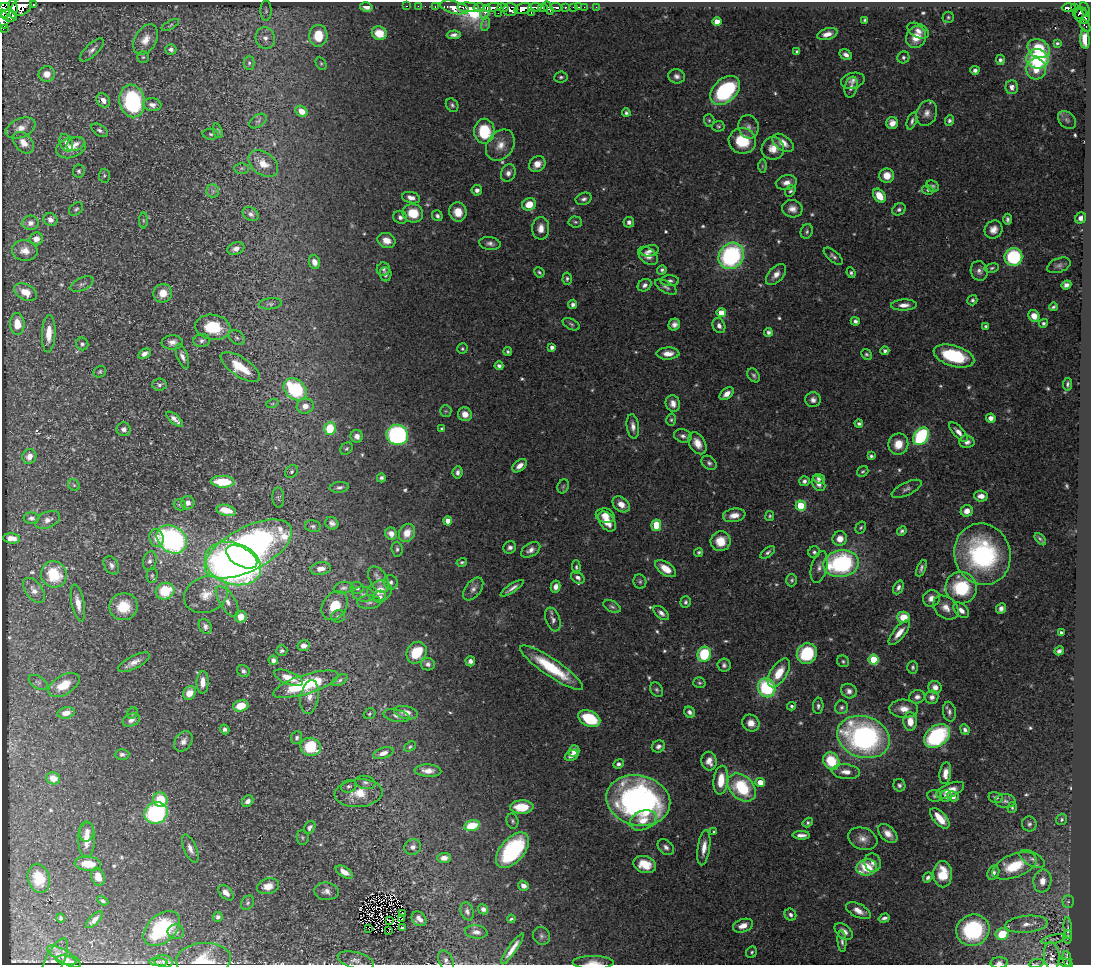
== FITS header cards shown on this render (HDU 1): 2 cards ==
NAXIS1  =                 1089
NAXIS2  =                  963

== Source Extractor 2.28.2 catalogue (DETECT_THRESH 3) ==
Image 1089 x 963 px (HDU 1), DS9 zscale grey, 1 PNG px = 1 image px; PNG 1093 x 967 px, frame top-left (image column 1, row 963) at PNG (2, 2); each listed source drawn as its Kron ellipse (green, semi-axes under 4 px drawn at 4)
Background 0.504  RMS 0.02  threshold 0.0592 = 3 sigma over >= 5 px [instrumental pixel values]
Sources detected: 606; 4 with non-positive FLUX_AUTO (blend fragments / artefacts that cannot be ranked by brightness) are neither listed nor drawn; of the other 602, the 500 brightest by FLUX_AUTO listed and drawn (102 fainter detections omitted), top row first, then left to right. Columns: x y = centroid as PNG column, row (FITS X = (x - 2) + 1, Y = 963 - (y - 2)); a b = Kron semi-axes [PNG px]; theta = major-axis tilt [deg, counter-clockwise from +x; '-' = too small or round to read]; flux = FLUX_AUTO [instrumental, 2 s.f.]
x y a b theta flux
34 4 3 3 - 69
22 6 11 8 37 790
406 6 3 2 - 9.9
418 6 2 2 - 6.3
435 6 3 3 - 17
366 7 6 4 -14 7
454 7 15 6 -14 850
468 7 11 4 -2 610
492 7 9 4 9 290
503 7 5 3 - 170
535 7 7 3 7 19
556 7 6 3 -2 110
565 7 3 3 - 75
574 7 3 3 - 17
579 7 3 2 - 3.1
584 7 2 2 - 6.6
596 7 2 2 - 6.5
1074 7 3 3 - 38
479 8 6 3 -3 39
543 8 5 4 - 270
548 8 7 3 -62 140
1069 8 7 3 3 130
13 9 10 4 -90 460
510 9 7 6 - 270
523 9 9 5 14 620
1085 9 8 4 -68 250
4 11 8 6 77 510
266 11 10 5 90 4.4
485 12 7 3 58 120
498 13 2 2 - 36
531 13 3 3 - 41
1080 13 7 5 16 180
9 16 8 6 -19 510
1082 16 8 6 -40 160
948 17 6 5 - 2.3
3 19 9 5 -80 260
865 20 4 3 - 2.5
717 22 4 4 - 18
486 24 7 4 72 2.5
170 25 10 4 29 2.7
1085 26 7 3 -55 29
3 28 3 2 - 31
918 31 11 7 -27 9.3
379 33 7 6 - 22
827 34 10 5 15 10
454 35 7 3 4 4.9
318 36 11 9 85 50
916 37 11 9 60 25
265 38 11 9 -76 12
1085 39 9 4 -86 26
146 40 16 11 60 17
1057 43 3 3 - 2.4
171 49 5 5 - 4.2
1039 49 12 9 -29 38
92 50 15 6 43 6.5
796 52 4 3 - 2.3
846 55 6 5 - 6.2
143 57 6 6 - 2.7
903 57 6 6 - 3.8
1038 59 11 9 -7 120
1000 60 5 4 - 4.5
249 63 7 5 90 3.6
321 63 7 5 -63 2.5
1036 69 10 10 - 20
975 70 4 4 - 5.5
47 74 8 7 - 13
677 76 8 7 - 6
561 77 7 5 7 3.1
853 81 12 7 14 8.3
851 87 10 6 76 6.1
1012 87 7 6 - 8.2
725 90 17 11 43 160
103 100 8 6 -48 10
132 101 16 12 -79 160
152 105 9 6 -8 7.3
452 105 7 5 -53 3.3
302 111 6 5 - 13
626 113 4 4 - 3.2
927 113 13 10 71 10
709 120 6 5 - 2.2
949 120 5 4 - 3.9
1067 120 10 7 -45 4.4
258 121 9 6 34 3.5
912 121 9 4 70 3.7
892 123 6 6 - 11
718 126 6 5 - 2.4
749 127 12 10 -77 8.8
21 128 15 9 23 12
99 130 9 5 -34 4.2
218 131 7 4 -72 2.8
484 131 12 10 -89 64
211 134 8 5 -3 3.1
742 141 14 13 - 48
23 143 12 8 -48 14
66 143 9 6 -69 6.6
783 143 12 7 -36 14
75 144 9 6 20 7.8
500 145 17 13 53 18
71 148 15 10 19 17
773 148 11 11 - 15
263 163 16 11 -38 18
537 164 9 7 40 12
762 166 7 4 -90 2.2
242 168 7 5 1 2.6
79 171 6 5 - 3.2
508 173 9 7 62 6.6
104 176 7 5 89 2.5
887 176 7 7 - 20
786 182 10 7 12 9.1
933 186 6 5 - 3.2
477 190 5 5 - 6.1
928 190 6 4 -11 2.6
213 191 7 6 - 4.3
790 191 6 4 53 2.7
879 196 8 5 -53 25
411 198 9 5 -13 8.5
584 199 8 6 20 4.4
529 204 7 6 - 21
76 209 8 5 42 3
792 209 10 8 -11 9.3
899 209 7 6 - 3.9
458 212 9 8 - 21
413 213 10 9 - 36
251 214 8 6 -32 4.8
437 216 5 5 - 4
400 217 7 6 - 5.4
1081 218 6 5 - 7.1
1007 219 6 4 -89 3.7
50 220 7 6 - 7.8
143 220 8 4 -89 2.1
575 222 7 5 -4 2.8
629 222 5 5 - 5.9
30 223 8 7 - 7.5
541 228 11 8 90 11
994 230 9 8 - 11
807 231 7 6 - 3.3
36 239 7 6 - 9.8
386 240 9 7 -22 15
490 243 11 6 -9 5.5
236 249 9 6 19 8.2
25 251 13 10 -10 14
650 251 9 5 11 5.6
648 256 11 7 -41 11
731 256 14 12 51 210
833 256 11 5 -41 4.2
1013 257 9 9 - 110
314 262 7 5 -67 11
1059 265 12 7 20 5.5
992 268 7 4 10 2.5
383 269 6 6 - 3.7
662 270 5 4 - 3
979 271 10 8 -71 6.9
539 272 5 4 - 2.4
851 273 5 4 - 2.8
385 274 7 6 - 5.2
776 274 13 7 49 11
567 279 6 4 85 2.9
670 281 9 5 2 4.2
82 284 12 6 25 4.4
645 285 7 5 30 5.4
1066 285 5 4 - 5.2
666 287 12 5 -32 4.9
25 292 12 7 -27 19
163 293 9 9 - 19
972 300 5 4 - 3
270 304 11 5 6 4.3
573 304 5 4 - 4.8
904 305 13 5 2 10
1053 307 4 3 - 2.6
721 313 4 4 - 31
1034 316 6 5 - 15
855 321 4 4 - 4.5
1043 323 4 4 - 3.2
17 324 11 7 -89 22
571 324 9 5 -27 3
674 325 6 5 - 6.4
719 326 8 6 -65 6.7
986 326 4 4 - 2.5
213 327 18 12 -8 54
768 332 4 4 - 4.9
49 334 19 7 88 23
237 338 8 6 -35 4
202 341 8 6 10 5.1
172 342 10 7 -1 8.5
82 344 6 6 - 4
552 347 4 4 - 6.6
462 349 5 5 - 2.2
508 351 4 4 - 2.6
885 351 4 4 - 5
668 353 11 6 1 12
144 354 7 4 28 8.1
866 354 6 5 - 2.7
182 356 13 5 -70 7.3
954 356 21 10 -16 89
499 366 4 4 - 3.4
240 367 22 9 -33 43
100 372 6 5 - 2.5
754 375 8 5 -55 3.4
1067 384 6 4 83 2.8
159 385 7 6 - 4.1
295 389 13 9 -40 120
727 394 8 5 39 10
813 400 7 7 - 6.4
673 403 8 7 - 9.4
272 404 6 4 18 2.2
305 406 8 7 - 12
446 411 6 5 - 2.2
465 414 7 6 - 14
991 418 5 4 - 8.3
175 419 10 4 -40 7.7
671 420 6 5 - 2.5
859 424 4 3 - 3.3
633 426 12 6 -82 8
124 429 7 7 - 7
330 429 6 5 - 52
442 429 4 3 - 2.9
958 432 12 5 -47 9.2
397 435 11 10 - 210
357 436 6 6 - 7.1
683 436 9 6 -18 5.2
921 436 9 7 56 140
967 442 7 6 - 7
697 443 12 8 -60 15
898 444 10 10 - 20
346 449 7 5 44 2.6
29 456 7 7 - 13
871 456 4 3 - 2.9
709 463 8 6 -39 4
520 466 8 5 41 11
863 471 6 5 - 2.2
292 472 7 5 47 3.5
458 472 6 5 - 5.5
381 478 4 4 - 3.7
819 479 6 5 - 4.7
804 481 5 5 - 4.7
223 482 12 6 -2 41
818 484 8 6 -56 8
74 485 6 5 - 2.6
563 486 7 5 68 2.7
339 487 9 5 6 4.6
907 489 16 6 25 6.3
981 496 7 5 -5 9.5
278 498 10 6 -86 3.4
188 503 6 6 - 7.6
621 504 9 7 -38 13
180 505 6 5 - 2.7
801 506 5 5 - 66
226 510 10 5 -13 20
967 511 6 5 - 12
734 515 11 6 9 13
605 516 9 7 -12 12
770 516 5 4 - 2.1
31 518 8 5 -2 4.5
48 520 13 8 24 9.7
448 521 4 4 - 17
607 521 11 7 -53 20
332 523 7 6 - 5.2
656 525 6 5 - 35
313 526 8 6 -12 3.6
861 527 6 5 - 2.3
902 531 5 4 - 3.2
407 533 9 7 60 20
391 534 6 5 - 11
12 538 8 5 -5 10
157 538 9 7 -80 14
172 539 16 12 -36 320
840 539 7 7 - 16
1040 539 7 2 -48 2.9
721 541 10 10 - 24
510 547 6 6 - 5.7
248 549 48 21 28 670
397 549 7 5 -85 3.3
531 550 10 6 31 7.9
699 552 5 4 - 2.4
768 552 8 4 37 3.6
814 552 6 5 - 3.4
982 554 31 28 -72 210
242 557 17 9 -29 280
150 561 10 6 75 5
462 562 5 4 - 2.2
233 563 29 20 -19 820
841 564 18 13 10 200
111 565 10 7 -58 5.6
576 567 7 4 -87 2.7
819 567 16 8 77 9.5
921 568 9 4 67 4.1
321 569 10 6 6 11
666 569 12 6 -35 19
54 574 13 12 - 55
152 575 7 5 88 2.9
578 577 7 5 -36 5.3
379 579 14 8 -60 9.7
792 580 6 5 - 3
640 581 7 6 - 3
391 582 7 7 - 4.6
556 587 6 5 - 8.6
898 587 7 5 65 4.7
343 588 10 6 9 3.9
357 588 6 6 - 3.9
512 588 13 3 34 6.3
961 588 16 15 - 89
473 589 13 7 52 7.6
34 590 14 8 -54 9.4
165 591 9 8 - 52
380 591 12 10 18 21
206 594 22 17 22 30
363 594 11 7 -8 6.1
380 597 6 6 - 3.7
931 598 8 8 - 10
227 601 17 8 -57 11
369 602 12 7 2 5.3
685 602 6 5 - 3.3
78 603 19 6 -79 15
335 606 15 11 55 31
123 607 14 13 - 35
612 607 9 5 -26 3.8
946 608 14 10 -39 13
1001 609 5 4 - 5.9
961 610 9 6 -45 8.2
661 613 9 5 -40 6.6
338 616 7 6 - 3.6
241 617 6 5 - 18
903 617 6 5 - 29
553 620 12 7 -70 6.7
205 626 8 6 -59 5.2
899 633 15 6 51 14
1061 633 3 3 - 2.5
304 646 6 5 - 6.9
282 651 5 5 - 3.3
1059 651 5 4 - 3.8
417 653 11 9 57 60
704 654 7 6 - 67
807 654 10 9 - 79
873 659 5 5 - 74
273 660 5 4 - 5.3
470 661 5 5 - 5.8
843 661 6 5 - 2.8
134 662 17 6 27 11
428 664 7 6 - 5.9
724 665 6 6 - 4.3
913 667 6 5 - 2.8
551 668 37 8 -34 75
243 671 7 5 -33 4.2
779 673 16 8 57 27
289 678 15 6 -22 21
340 680 8 4 31 3.2
38 682 10 6 -32 3.2
203 682 11 6 89 14
699 683 6 5 - 2.4
306 684 34 9 17 120
64 685 17 9 31 27
935 687 6 6 - 9.9
767 688 9 8 - 120
657 690 8 6 -57 3.2
849 691 8 7 - 7.1
189 693 7 6 - 18
310 697 17 9 80 13
917 697 8 6 13 6.3
932 697 7 6 - 6.8
241 706 8 5 17 30
792 706 4 4 - 2.8
818 706 8 5 87 4.1
842 707 7 6 - 3.8
904 709 14 9 -2 15
690 712 6 5 - 5.2
949 712 10 6 -80 5.2
66 713 8 5 13 12
132 713 6 5 - 2.9
406 713 12 6 -13 14
369 714 6 5 - 2.5
396 716 13 6 -12 5.4
589 719 11 7 -25 70
131 720 9 6 24 6.5
910 721 9 6 -87 21
751 723 9 8 - 12
225 729 5 4 - 4.6
965 730 5 4 - 4.5
937 736 14 10 37 160
863 737 27 20 -18 350
297 738 6 5 - 3.8
183 741 11 8 55 8.2
658 746 7 6 - 4.9
311 747 10 9 - 70
410 747 6 4 38 2.4
574 751 6 5 - 13
383 753 10 5 18 8.3
122 754 7 5 3 4.1
572 755 7 5 27 6.8
709 761 9 7 -79 12
831 761 9 7 -54 53
618 764 5 4 - 4.2
428 771 13 6 -3 12
846 772 14 7 -6 13
945 773 11 5 82 13
53 778 7 6 - 19
721 780 14 7 84 32
365 782 10 6 -12 4.7
760 782 5 4 - 21
899 785 6 6 - 3.9
349 786 8 6 21 4.1
742 787 16 11 -44 91
950 790 15 6 22 19
359 793 24 14 5 32
935 796 7 6 - 3.2
946 796 6 5 - 5.5
953 796 6 5 - 8.6
996 797 7 5 -10 4
160 800 7 7 - 43
638 800 32 25 -13 430
248 801 6 5 - 7.4
1005 801 10 7 -3 4.9
522 807 12 6 1 39
1012 808 5 4 - 2.1
156 813 12 10 26 190
940 818 12 6 -47 26
1062 819 6 5 - 3
643 820 14 9 23 22
512 821 7 6 - 3
808 822 5 4 - 2.7
1029 824 7 7 - 4.4
472 825 8 5 15 42
310 827 7 5 56 4.6
87 832 9 7 78 8
714 832 3 3 - 2.4
888 834 11 7 -44 12
801 835 9 4 -1 7.6
302 837 7 6 - 2.4
86 839 18 8 89 20
863 839 15 10 -19 12
413 847 8 7 - 7.4
666 847 9 6 -42 5.4
704 848 18 6 82 14
190 849 15 6 -67 9.1
512 850 21 12 49 170
444 858 7 5 4 8.8
1032 859 14 7 -28 7.6
873 863 9 8 - 7.1
88 864 13 7 -6 27
645 864 11 8 -17 26
1014 866 23 11 21 54
867 867 10 8 9 57
344 872 9 5 -31 11
993 873 7 5 62 5.1
943 874 13 9 -89 38
98 877 9 6 -71 14
928 877 5 4 - 4.2
39 878 14 11 -73 32
1042 881 11 9 81 14
268 886 11 8 15 18
523 886 5 4 - 8.7
326 891 12 9 -5 7.9
226 893 9 6 -47 11
103 901 6 4 -27 2.7
1068 902 6 5 - 2.9
248 903 7 6 - 3.6
483 909 5 4 - 5.8
467 911 9 6 -71 5
858 911 13 6 -27 12
403 913 3 2 - 2.1
790 915 6 5 - 4.8
218 917 5 5 - 4.5
61 918 4 3 - 2.8
884 918 5 3 - 4.3
402 919 3 2 - 2.5
419 919 8 6 -43 8.7
511 919 4 3 - 2.2
94 920 11 4 46 8.4
389 921 4 2 - 2.6
1027 924 21 8 5 15
743 926 10 6 19 12
402 928 4 4 - 3.9
1068 928 11 4 -85 3.1
162 929 21 13 41 95
369 929 3 2 - 4.2
973 930 17 15 25 130
389 931 4 2 - 3
844 931 10 6 -40 9.2
176 932 8 7 - 4.6
476 932 11 6 -6 7
1002 934 6 6 - 43
541 936 9 8 - 5.2
1067 937 7 2 87 2.3
1053 939 12 3 12 2.6
842 941 10 4 -85 4.6
512 949 18 4 55 13
752 952 6 5 - 2.6
64 956 19 6 -29 7.7
1052 956 14 8 -84 13
1067 959 8 3 -83 10
66 960 10 4 -9 3
204 960 27 16 4 34
356 960 18 8 -15 8.3
446 960 11 7 -63 5.5
54 961 25 9 63 6.8
164 961 9 6 -12 4.5
158 962 9 4 -3 2.2
593 963 20 6 0 13
999 963 8 5 3 5.3
1036 963 7 4 10 2.2
1065 963 7 3 -17 36
At the frame edge (FLAGS 8, measured only in part): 10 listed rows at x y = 4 11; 3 19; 3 28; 1052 956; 204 960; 356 960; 593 963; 999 963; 1036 963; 1065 963
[102 fainter detections neither listed nor drawn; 4 non-positive-flux detections neither listed nor drawn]